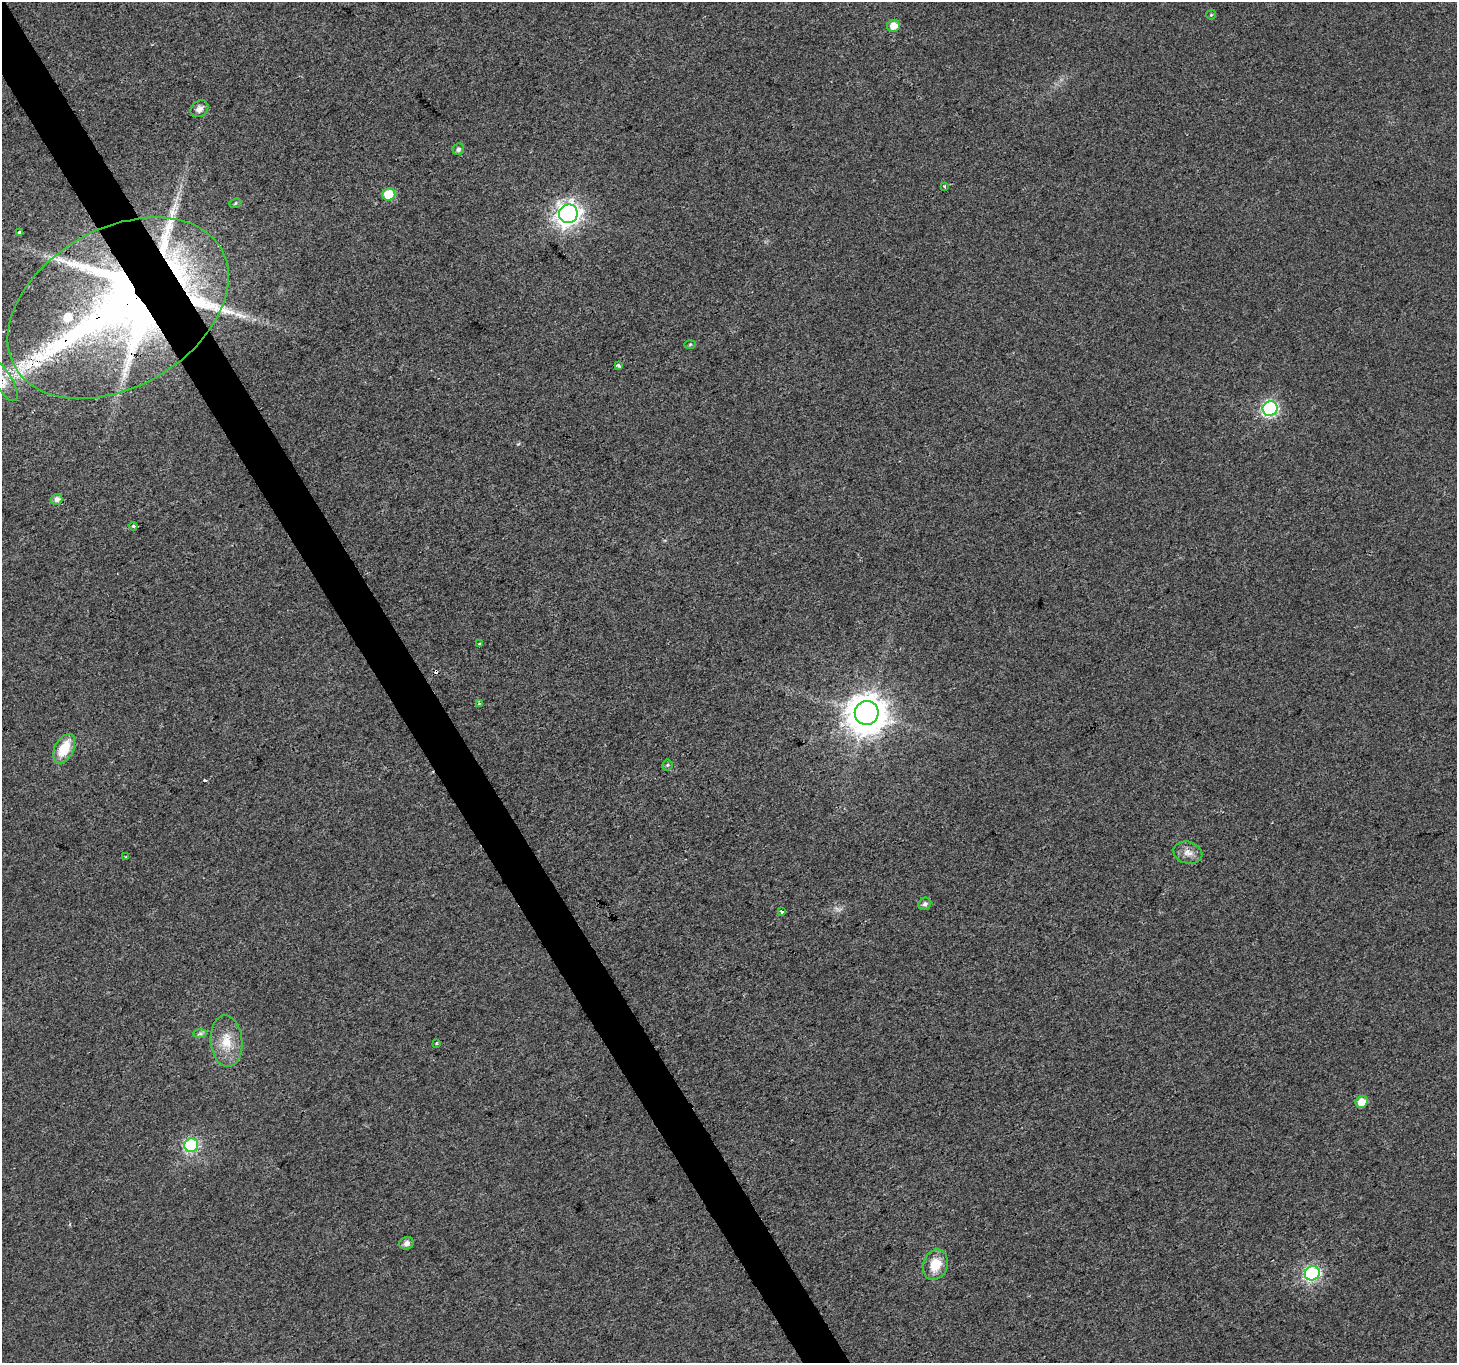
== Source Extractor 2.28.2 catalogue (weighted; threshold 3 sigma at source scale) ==
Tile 11 of 4 x 4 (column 3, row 3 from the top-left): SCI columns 2916-4370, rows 1530-2890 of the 5826 x 5719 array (HDU 1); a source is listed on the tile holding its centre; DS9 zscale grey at full resolution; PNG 1459 x 1365 px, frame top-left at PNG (2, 2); each listed source drawn as its Kron ellipse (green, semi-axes under 4 px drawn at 4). Shown black and unused: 3% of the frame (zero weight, under 2 of 3 exposures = <1% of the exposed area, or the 3 px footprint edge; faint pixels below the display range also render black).
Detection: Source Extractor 2.28.2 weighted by HDU 2 'WHT'; one run over the whole footprint, this tile lists its part. Background 0.00812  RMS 0.0055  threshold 0.0249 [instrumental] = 3 sigma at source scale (4.5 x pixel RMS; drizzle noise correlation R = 1.50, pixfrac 1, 0.0396/0.0396 arcsec/px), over >= 5 px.
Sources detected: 41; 1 too faint to see at this stretch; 2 cosmic-ray / hot-pixel residue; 1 long thin detection or spike segment (spike, bleed or trail) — neither listed nor drawn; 4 inside a brighter listed object's ellipse — not listed separately; the other 33 listed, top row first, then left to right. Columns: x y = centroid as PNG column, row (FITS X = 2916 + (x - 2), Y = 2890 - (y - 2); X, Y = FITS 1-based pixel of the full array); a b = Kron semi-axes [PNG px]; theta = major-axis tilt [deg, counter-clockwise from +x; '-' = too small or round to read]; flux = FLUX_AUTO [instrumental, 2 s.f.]
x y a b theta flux
1211 15 5 4 - 0.63
894 26 6 6 - 6.2
199 109 9 7 37 3.3
458 149 6 5 - 1.5
944 186 4 3 - 0.58
389 194 6 6 - 15
235 203 6 5 - 0.82
568 214 9 9 - 380
20 232 4 3 - 2.5
118 308 119 79 30 560
690 344 6 4 2 0.71
619 365 3 3 - 4.4
4 381 23 8 -59 7.1
1270 408 8 7 - 93
57 499 6 5 - 2.5
133 526 4 3 - 1.3
479 644 4 3 - 0.78
479 703 3 3 - 0.68
867 713 12 12 - 1300
64 749 15 9 63 15
667 765 5 5 - 0.73
1188 853 14 11 -15 4.7
125 857 3 2 - 0.69
925 904 7 6 - 1.7
781 912 3 3 - 5.4
200 1034 7 4 1 1.1
226 1041 26 16 -85 12
436 1044 4 3 - 0.66
1362 1102 6 5 - 6.1
191 1145 7 6 - 65
406 1243 7 6 - 2.7
935 1265 16 12 70 11
1312 1273 7 7 - 80
Overlapping masked pixels (flux is a lower limit): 2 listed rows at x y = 118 308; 4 381
Isophote crosses this tile's border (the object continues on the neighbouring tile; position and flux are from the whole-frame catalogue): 1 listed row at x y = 4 381